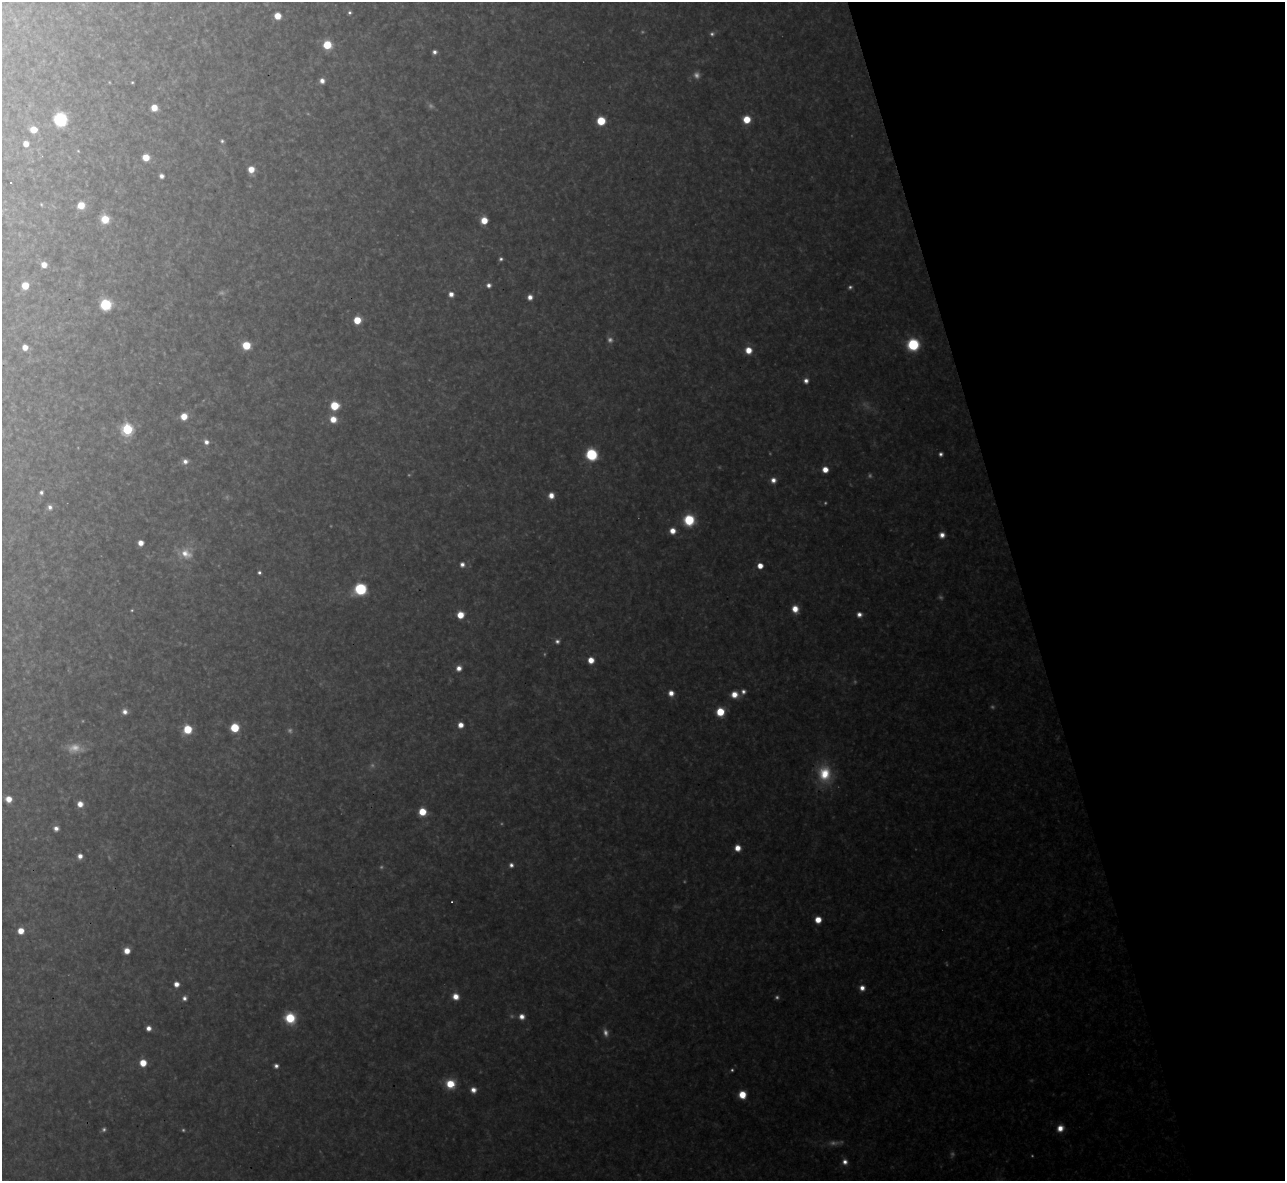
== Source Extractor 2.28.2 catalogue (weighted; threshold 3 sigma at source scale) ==
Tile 12 of 4 x 4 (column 4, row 3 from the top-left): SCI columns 3851-5133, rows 1320-2498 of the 5133 x 5115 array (HDU 1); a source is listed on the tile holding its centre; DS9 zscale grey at full resolution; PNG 1287 x 1183 px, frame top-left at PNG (2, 2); no overlay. Shown black and unused: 21% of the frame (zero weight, under 3 of 4 exposures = <1% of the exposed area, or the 3 px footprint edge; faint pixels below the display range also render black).
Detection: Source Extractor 2.28.2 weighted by HDU 2 'WHT'; one run over the whole footprint, this tile lists its part. Background 0.319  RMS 0.019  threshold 0.0871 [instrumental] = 3 sigma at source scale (4.5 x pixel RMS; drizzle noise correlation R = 1.50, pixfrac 1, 0.05/0.05 arcsec/px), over >= 5 px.
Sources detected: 132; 37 too faint to see at this stretch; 1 cosmic-ray / hot-pixel residue — not listed; the other 94 listed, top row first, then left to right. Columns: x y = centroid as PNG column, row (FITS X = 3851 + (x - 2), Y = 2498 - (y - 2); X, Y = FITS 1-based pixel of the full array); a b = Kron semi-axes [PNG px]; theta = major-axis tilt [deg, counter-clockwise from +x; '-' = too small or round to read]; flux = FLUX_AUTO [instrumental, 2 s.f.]
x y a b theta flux
349 12 5 5 - 4.9
277 16 6 5 - 32
327 45 7 7 - 70
434 52 4 4 - 7.9
322 81 5 5 - 13
132 82 3 2 - 2.1
154 107 6 5 - 29
747 119 6 6 - 50
60 120 7 7 - 330
601 121 6 6 - 72
33 129 6 6 - 34
222 141 5 4 - 4.2
26 144 5 5 - 20
146 157 6 6 - 36
251 169 7 6 - 27
161 176 5 4 - 9.8
81 205 6 6 - 40
105 219 8 7 - 46
484 220 6 6 - 37
501 259 4 4 - 4.9
44 265 6 6 - 20
25 285 6 5 - 41
489 285 5 5 - 8.7
451 294 5 5 - 15
530 297 5 5 - 14
106 304 8 7 - 130
357 320 6 5 - 52
246 345 6 6 - 64
913 345 8 8 - 160
25 347 5 5 - 19
748 350 7 6 - 30
806 381 6 6 - 11
334 406 6 6 - 71
184 416 7 7 - 32
333 419 7 7 - 28
127 429 6 6 - 260
206 442 7 6 - 11
591 454 9 8 - 120
941 454 5 4 - 6.4
185 461 8 7 - 13
825 469 5 5 - 26
773 480 6 6 - 13
41 492 5 5 - 5.8
551 495 6 5 - 19
50 507 7 7 - 9.4
689 520 10 9 - 87
672 531 6 6 - 22
942 535 6 6 - 14
140 543 5 5 - 18
185 554 22 15 -13 43
462 564 6 6 - 9.7
760 566 5 4 - 26
259 572 4 4 - 5.4
360 589 10 9 - 120
795 609 8 7 - 27
859 614 6 5 - 11
460 615 6 5 - 37
557 641 6 6 - 7.3
591 660 6 5 - 28
459 668 6 6 - 15
743 691 7 6 - 8.9
671 693 6 6 - 18
734 694 8 7 - 27
125 711 6 6 - 12
720 712 6 6 - 63
461 725 5 5 - 19
235 728 6 6 - 92
187 729 6 6 - 74
825 774 22 17 -80 82
8 799 6 6 - 26
80 804 6 6 - 20
422 812 6 6 - 49
56 828 6 5 - 11
737 848 6 6 - 23
80 856 5 5 - 13
511 865 6 5 - 8.1
452 902 2 2 - 1.9
818 920 5 5 - 31
21 931 6 6 - 28
127 951 5 5 - 23
176 984 5 5 - 16
862 988 6 6 - 16
455 996 7 6 - 25
184 998 6 6 - 8.6
522 1017 7 7 - 15
290 1018 9 8 - 87
148 1028 5 5 - 13
143 1063 6 6 - 37
276 1066 5 4 - 7.9
450 1084 9 8 - 57
473 1090 6 6 - 16
742 1095 6 6 - 45
1060 1128 8 7 - 22
845 1162 7 7 - 12